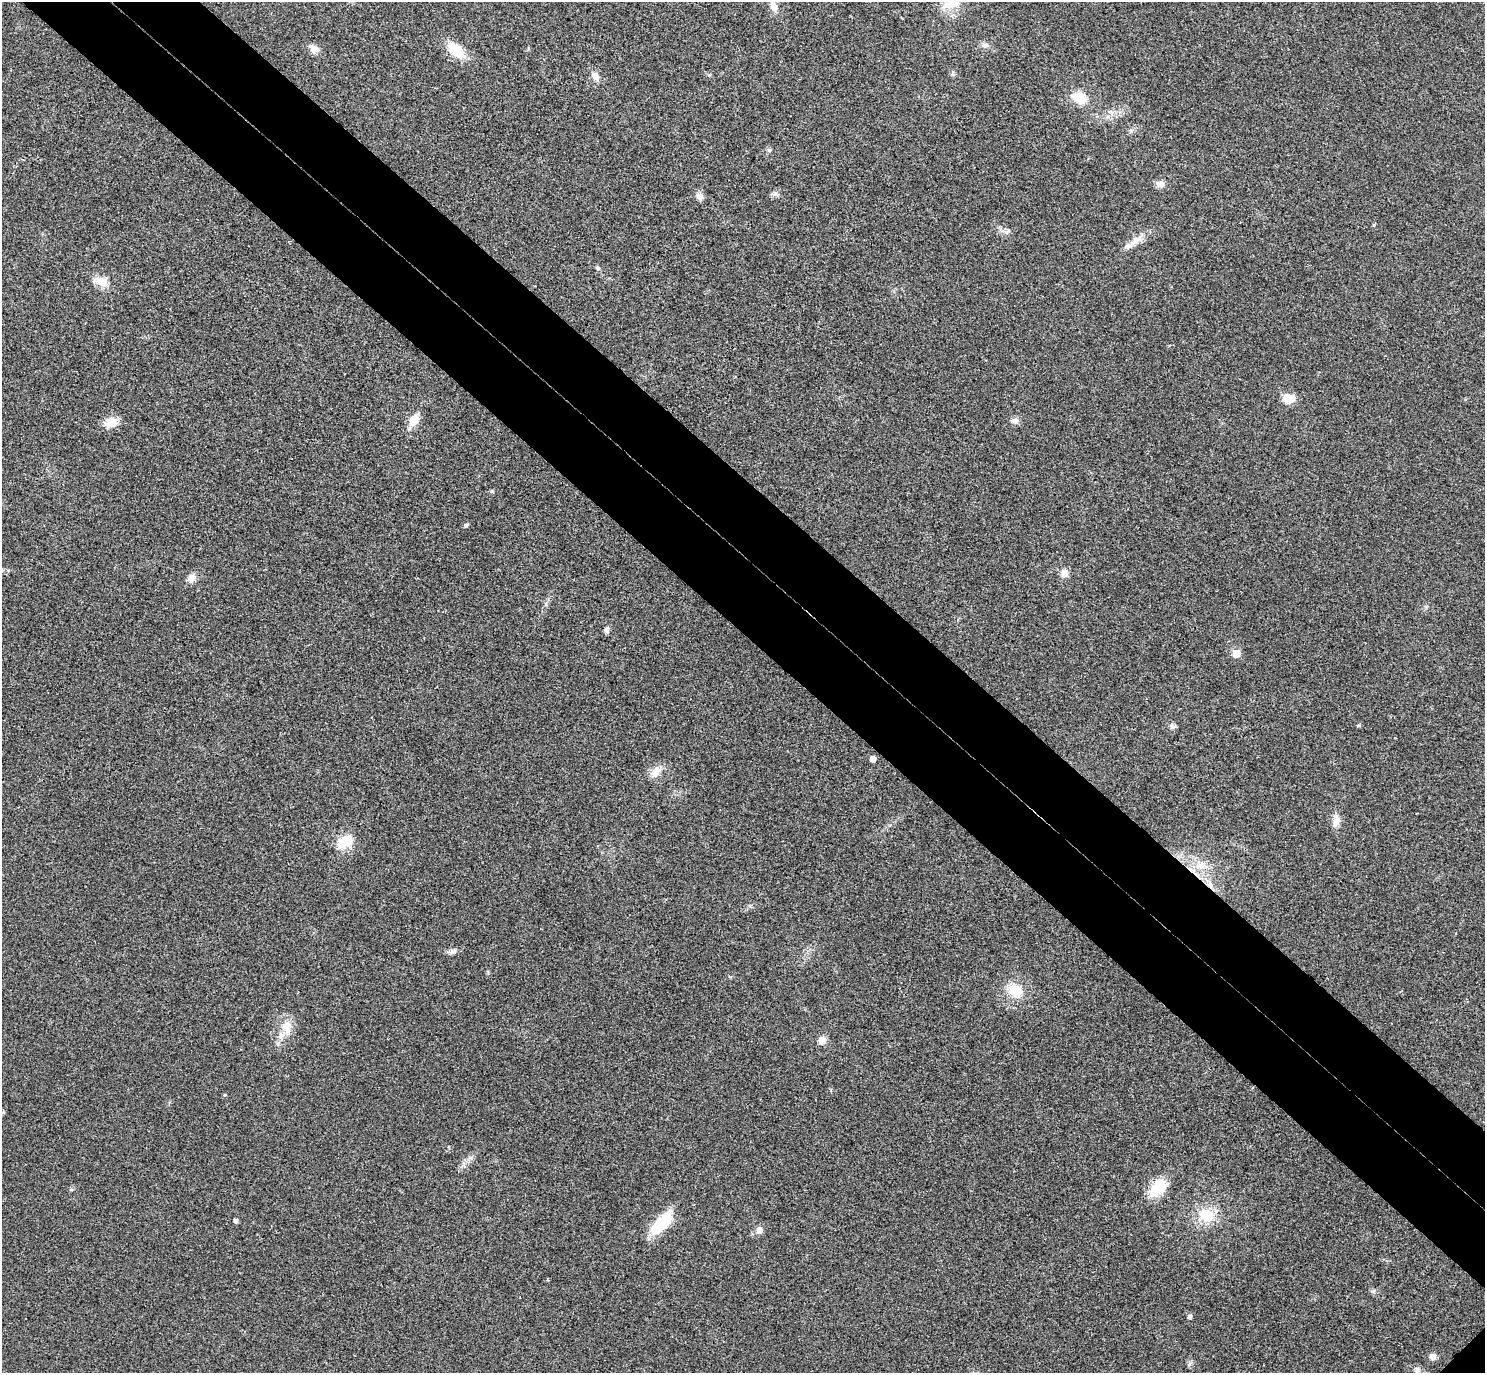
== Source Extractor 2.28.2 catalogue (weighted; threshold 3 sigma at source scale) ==
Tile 11 of 4 x 4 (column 3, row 3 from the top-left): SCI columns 3012-4494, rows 1572-2942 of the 6023 x 6026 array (HDU 1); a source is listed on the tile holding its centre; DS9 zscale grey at full resolution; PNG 1487 x 1375 px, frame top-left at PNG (2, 2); no overlay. Shown black and unused: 10% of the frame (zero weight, under 3 of 4 exposures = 6% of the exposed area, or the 3 px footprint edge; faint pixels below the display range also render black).
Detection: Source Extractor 2.28.2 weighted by HDU 2 'WHT'; one run over the whole footprint, this tile lists its part. Background 0.0272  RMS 0.0062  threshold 0.0281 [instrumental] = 3 sigma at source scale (4.5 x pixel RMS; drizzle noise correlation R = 1.50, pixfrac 1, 0.05/0.05 arcsec/px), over >= 5 px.
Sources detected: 44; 1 inside a brighter object's white glare — not listed; the other 43 listed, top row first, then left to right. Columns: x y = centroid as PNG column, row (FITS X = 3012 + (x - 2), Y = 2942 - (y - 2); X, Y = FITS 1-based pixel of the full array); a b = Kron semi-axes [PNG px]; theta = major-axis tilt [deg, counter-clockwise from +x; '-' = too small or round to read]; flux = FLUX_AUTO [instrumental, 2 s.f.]
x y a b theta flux
951 3 24 14 2 11
773 6 14 8 -69 5.3
985 45 10 6 8 2.1
314 49 11 10 - 3.7
456 50 21 12 -38 14
595 76 11 8 -68 3.8
1079 98 14 11 -30 12
1160 184 9 7 12 3.8
775 194 8 6 22 1.8
700 197 9 8 - 2.7
1374 225 5 3 - 0.63
1137 240 18 8 33 5.9
598 268 6 5 - 1.2
102 282 16 11 -30 7.4
1289 398 13 9 11 8.6
414 420 13 9 58 9
1015 420 9 8 - 2.3
111 422 16 13 10 6.9
491 491 5 4 - 0.91
466 525 5 5 - 0.93
1064 574 10 9 - 3.5
192 578 11 9 43 3.9
606 629 7 6 - 2
1236 653 5 5 - 11
1172 726 9 5 -27 1.5
873 759 5 4 - 5.3
656 771 18 10 60 5.3
1336 822 16 9 75 4.4
345 842 18 12 31 14
1201 865 15 10 5 7.4
1210 885 10 6 -69 2.9
452 951 9 6 29 1.9
1015 991 15 12 -32 15
287 1029 14 12 -29 6.7
822 1040 8 7 - 4.4
224 1095 5 3 - 0.6
1161 1188 38 16 25 15
1206 1215 19 16 -41 16
235 1221 4 4 - 1.6
662 1223 35 13 46 21
759 1230 10 8 57 3
1189 1317 5 5 - 1.4
1433 1357 8 7 - 3.1
Overlapping masked pixels (flux is a lower limit): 1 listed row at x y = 1210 885
Isophote crosses this tile's border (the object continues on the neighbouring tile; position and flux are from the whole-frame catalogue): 2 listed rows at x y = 951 3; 773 6
Unlisted compact peaks at least as high as the median listed source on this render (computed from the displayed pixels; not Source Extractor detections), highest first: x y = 1359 725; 769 150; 1373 1291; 1189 1364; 750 906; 709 75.